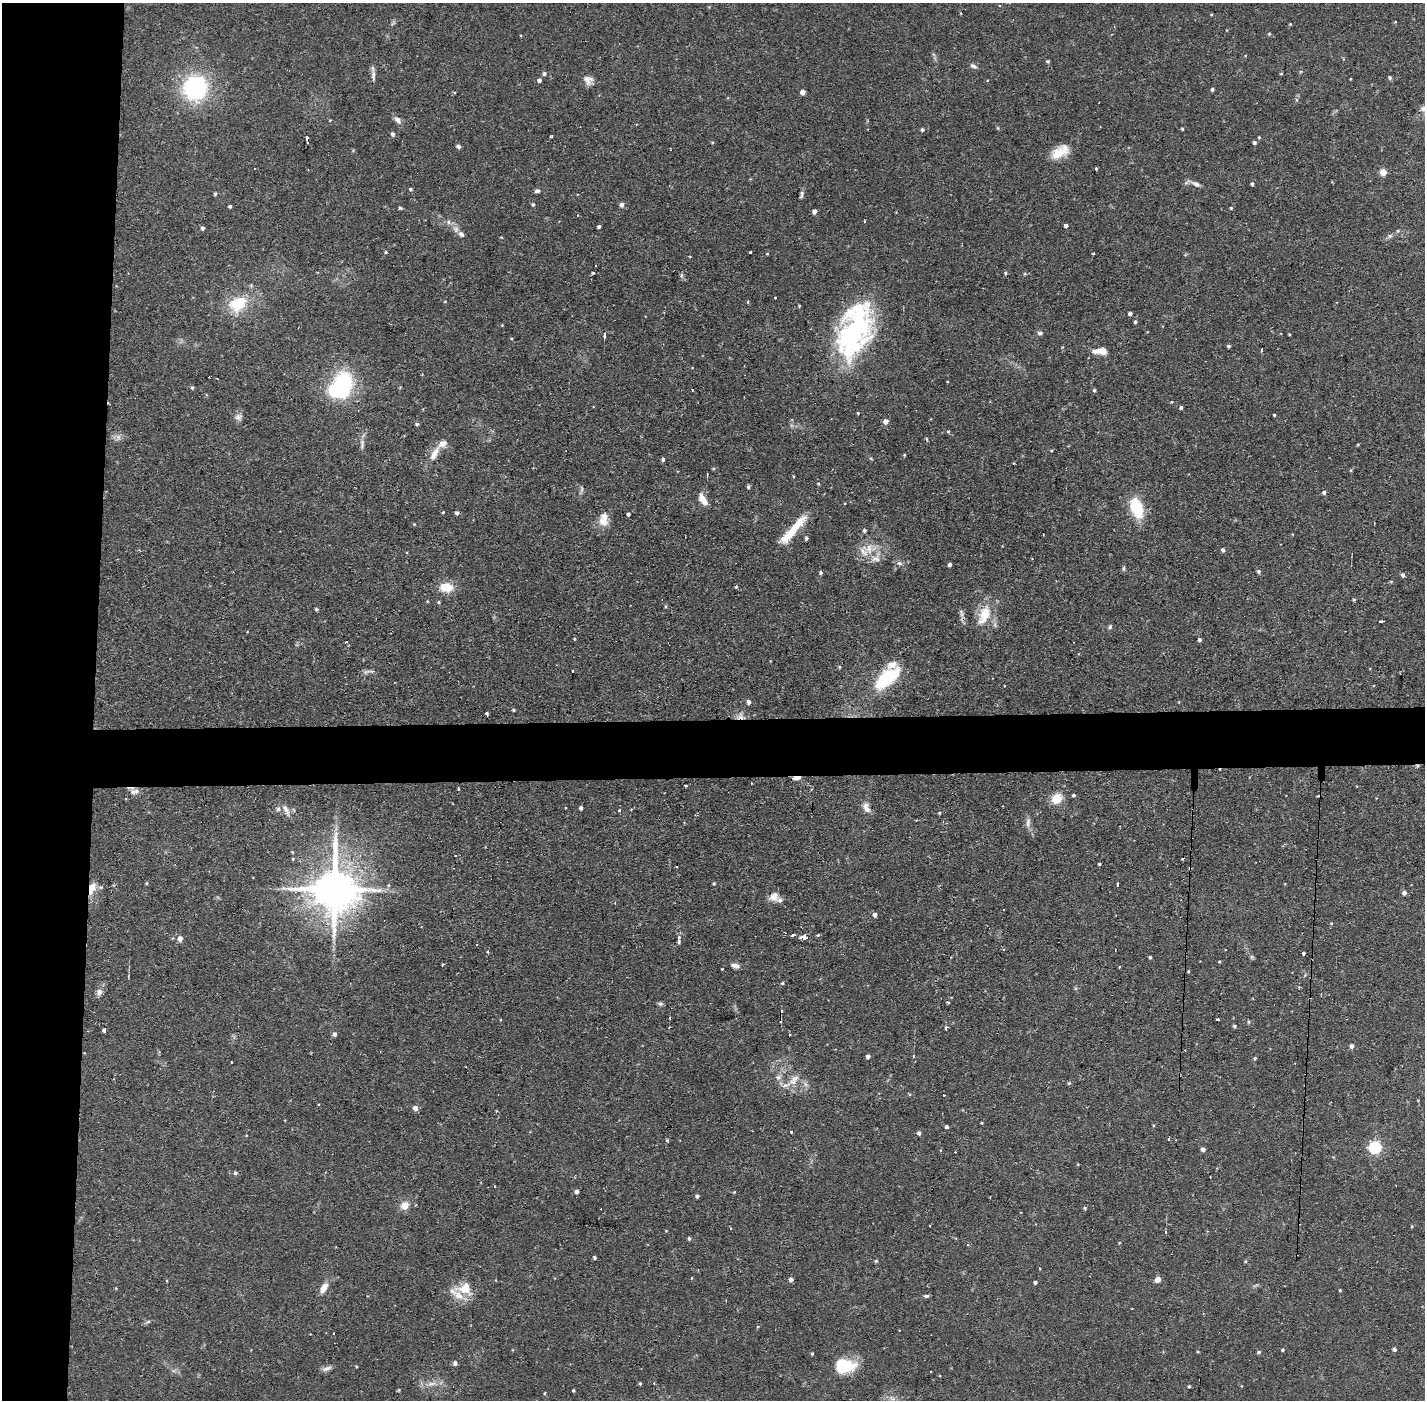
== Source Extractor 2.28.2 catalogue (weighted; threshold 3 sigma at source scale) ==
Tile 4 of 3 x 3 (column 1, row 2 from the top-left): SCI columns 1-1423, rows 1450-2847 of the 4268 x 4297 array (HDU 1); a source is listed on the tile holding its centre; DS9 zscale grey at full resolution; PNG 1427 x 1402 px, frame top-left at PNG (2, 3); no overlay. Shown black and unused: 10% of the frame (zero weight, under 2 of 3 exposures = <1% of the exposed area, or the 3 px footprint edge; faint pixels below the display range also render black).
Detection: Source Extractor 2.28.2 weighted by HDU 2 'WHT'; one run over the whole footprint, this tile lists its part. Background 0.0735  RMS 0.0063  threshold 0.0284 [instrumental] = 3 sigma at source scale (4.5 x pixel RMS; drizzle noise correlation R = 1.50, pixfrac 1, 0.05/0.05 arcsec/px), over >= 5 px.
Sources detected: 264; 2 too faint to see at this stretch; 2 inside a brighter object's white glare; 15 cosmic-ray / hot-pixel residue — not listed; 15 inside a brighter listed object's ellipse — not listed separately; the other 230 listed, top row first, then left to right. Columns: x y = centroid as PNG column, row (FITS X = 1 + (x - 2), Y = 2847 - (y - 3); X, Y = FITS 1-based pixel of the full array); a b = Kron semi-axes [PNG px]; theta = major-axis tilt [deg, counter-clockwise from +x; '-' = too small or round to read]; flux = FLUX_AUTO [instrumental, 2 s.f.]
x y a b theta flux
1211 14 3 3 - 0.56
1290 24 4 3 - 0.56
1269 34 4 4 - 0.78
1048 61 5 4 - 0.92
973 66 9 5 -28 1.8
1281 73 4 3 - 0.61
544 74 5 5 - 1.5
373 75 15 5 -88 2.7
1389 77 5 4 - 1.2
1350 79 3 2 - 0.44
539 80 4 4 - 1.9
587 80 15 8 -67 4
195 88 26 25 - 65
1212 89 4 3 - 1.3
803 92 4 4 - 4.4
1424 109 11 8 4 3.9
397 119 10 6 -54 2.6
1182 129 3 2 - 0.74
922 130 4 4 - 1.4
392 134 5 4 - 1.7
551 136 4 2 - 1
1259 137 4 3 - 0.68
307 138 4 3 - 22
1254 143 4 4 - 1.5
458 146 4 4 - 2.1
1058 153 20 14 23 10
1096 168 4 3 - 0.85
1383 172 5 4 - 13
1196 184 12 6 -28 2.7
1252 184 4 4 - 1.1
410 189 4 3 - 0.94
537 191 6 5 - 1.5
215 194 4 4 - 0.88
802 194 10 4 75 1.7
533 205 4 4 - 0.88
622 205 6 6 - 1.7
230 206 3 3 - 1.1
400 208 5 4 - 0.86
1231 208 4 4 - 0.72
814 211 4 4 - 2.6
864 221 3 3 - 1.8
448 222 6 4 -90 1.2
1066 225 4 3 - 2
599 226 3 3 - 1.2
203 228 4 3 - 1.7
461 234 9 6 -41 2.4
1390 236 6 5 - 1.4
501 237 4 2 - 0.46
386 252 4 3 - 0.7
751 252 3 3 - 2.2
767 254 4 3 - 0.49
690 256 3 2 - 0.46
593 273 3 3 - 0.79
1005 273 4 4 - 0.86
682 275 6 4 70 1
775 298 2 2 - 0.61
445 301 4 2 - 0.4
748 302 5 3 - 0.64
238 304 25 18 30 22
799 306 4 3 - 0.6
1130 314 4 3 - 1.9
1135 322 4 3 - 1.1
502 325 3 3 - 0.43
1040 333 8 5 6 1.5
1289 334 3 3 - 0.54
604 335 6 3 81 1.7
853 336 51 39 65 90
1228 346 4 3 - 1.1
1261 350 3 2 - 0.74
1103 351 7 6 - 7.2
192 387 4 4 - 0.94
1094 390 4 4 - 0.85
339 391 28 19 -7 40
1181 408 4 4 - 1.2
858 413 3 3 - 0.61
1274 415 3 3 - 0.74
238 417 10 9 - 2.7
885 422 5 4 - 3.3
417 424 4 4 - 1.1
948 432 4 4 - 0.93
362 444 15 6 85 2.8
1051 450 5 3 - 0.58
434 454 20 8 62 7.5
904 455 5 3 - 0.54
663 459 4 4 - 1.4
1351 470 4 4 - 0.64
748 487 5 4 - 1
1324 492 4 4 - 1.7
703 499 15 7 -57 6.1
1137 508 20 11 -70 27
443 512 3 2 - 0.6
457 513 4 4 - 1.7
628 514 4 3 - 1.5
604 521 15 10 -46 6.2
414 524 4 3 - 0.47
793 530 43 8 49 19
864 530 4 4 - 1.3
806 538 4 4 - 1.2
869 549 15 9 -87 7.7
1223 550 4 4 - 1.6
899 563 9 5 -26 1.8
950 564 4 3 - 1.6
1123 568 6 4 -89 0.97
1258 571 5 4 - 1.2
821 573 4 4 - 1
1403 575 5 4 - 1.5
736 586 3 2 - 1.6
446 587 12 9 -4 13
1354 599 4 3 - 0.84
439 602 4 4 - 0.7
665 606 5 3 - 0.69
316 609 4 4 - 0.82
961 613 12 4 -81 2.2
984 615 27 14 65 15
1381 621 4 2 - 1.6
995 625 7 4 -72 1.4
1110 627 7 4 60 1.2
574 639 3 3 - 1.1
1199 640 4 4 - 1.4
346 642 3 2 - 0.67
839 667 4 4 - 0.66
368 671 16 3 6 1.6
573 671 3 3 - 1
887 678 30 13 39 39
748 702 5 4 - 2.2
513 710 4 3 - 0.7
487 713 4 3 - 2
797 778 10 4 7 4.3
686 785 4 2 - 0.58
458 789 3 2 - 1.3
133 792 12 9 -16 3.5
1074 795 4 3 - 1.2
1056 799 10 9 - 11
581 808 4 3 - 1.7
278 809 5 5 - 1.3
867 809 10 7 -40 3.1
286 810 16 6 -66 3
619 810 4 2 - 0.61
939 813 4 3 - 0.63
1028 822 14 5 82 2.6
293 859 4 3 - 0.49
1099 864 3 3 - 0.77
147 883 5 3 - 0.6
714 883 4 4 - 0.71
388 885 6 4 90 0.87
1117 885 4 3 - 2.8
92 888 17 8 70 7.3
335 890 15 12 -90 2900
1404 893 5 4 - 2.7
774 897 12 12 - 5.1
1004 909 2 2 - 0.74
875 915 4 4 - 2.3
1331 923 4 3 - 0.6
793 935 3 3 - 1.8
678 937 4 3 - 1.7
804 937 6 4 5 7.4
180 939 5 4 - 4.7
678 941 4 3 - 3.5
488 951 3 3 - 1.4
1303 953 3 3 - 1.1
1150 957 4 3 - 0.83
1251 957 7 4 89 0.97
1219 962 4 3 - 0.58
443 964 3 3 - 1.1
735 966 9 5 -22 3.1
1119 967 4 3 - 0.43
722 969 2 2 - 0.4
1188 971 4 3 - 0.6
782 983 4 3 - 0.75
1299 987 4 3 - 0.91
99 992 10 8 72 2.8
660 1004 7 5 -3 1.2
1218 1019 4 2 - 0.86
1249 1022 5 4 - 0.96
1234 1026 5 4 - 0.94
946 1028 3 3 - 2.7
104 1030 4 3 - 1.9
334 1034 5 5 - 1.8
789 1035 3 2 - 1.1
1352 1046 5 5 - 2.3
868 1056 4 4 - 1.9
1255 1058 5 4 - 0.72
231 1062 3 2 - 0.77
778 1077 8 7 - 2.3
794 1080 19 8 50 6.4
1069 1083 5 4 - 0.72
415 1108 5 5 - 3.5
982 1123 3 3 - 0.51
947 1127 3 3 - 1.5
791 1132 3 2 - 0.63
919 1133 4 4 - 1.6
1169 1138 3 3 - 0.98
667 1140 5 4 - 0.74
1375 1147 6 6 - 86
1203 1149 4 4 - 2.3
955 1152 3 2 - 0.65
235 1173 6 4 -1 1.3
494 1186 3 2 - 1.1
577 1191 4 4 - 2.1
734 1192 4 3 - 0.5
697 1196 4 4 - 1.4
405 1206 11 10 - 5.6
1085 1208 5 4 - 0.83
930 1226 2 2 - 0.6
689 1238 4 4 - 1.2
594 1257 4 3 - 1.1
876 1261 4 4 - 0.84
1245 1261 5 4 - 0.71
791 1279 4 4 - 2.3
1157 1280 7 6 - 3.6
1035 1282 3 3 - 1.2
324 1288 12 7 55 6
465 1289 19 17 -4 13
1340 1290 4 3 - 0.62
925 1296 5 4 - 0.99
148 1322 6 4 2 0.99
1394 1349 4 4 - 1.8
1283 1350 3 3 - 0.9
1198 1352 4 3 - 0.58
1259 1352 5 4 - 1.1
812 1354 4 3 - 0.78
455 1363 5 4 - 2.1
844 1366 28 16 3 21
327 1368 13 6 18 2.5
640 1383 4 3 - 0.82
1189 1386 4 3 - 0.81
399 1390 5 3 - 0.58
573 1390 3 3 - 0.86
545 1393 4 3 - 0.56
892 1398 11 5 -19 2.9
Overlapping masked pixels (flux is a lower limit): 2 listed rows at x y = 797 778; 92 888
Isophote crosses this tile's border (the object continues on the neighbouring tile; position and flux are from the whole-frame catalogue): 1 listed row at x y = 1424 109